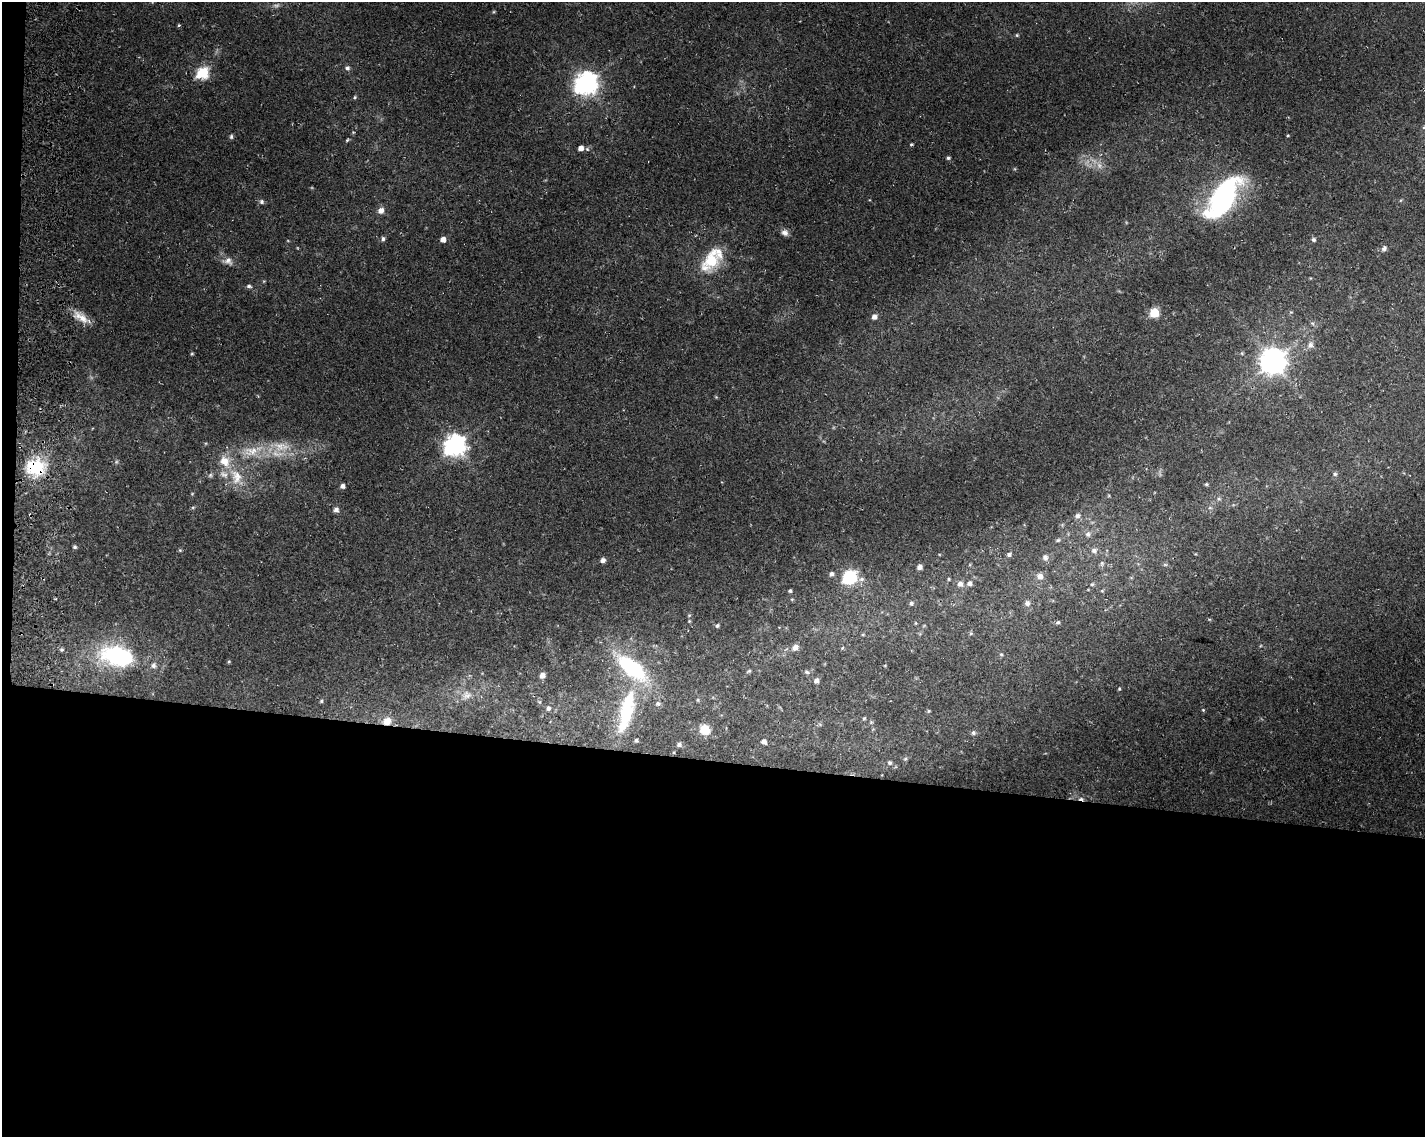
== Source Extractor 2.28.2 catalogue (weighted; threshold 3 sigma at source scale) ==
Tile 10 of 3 x 4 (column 1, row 4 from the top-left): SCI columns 343-1765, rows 3-1137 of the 4897 x 4553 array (HDU 1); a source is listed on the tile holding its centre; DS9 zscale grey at full resolution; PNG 1427 x 1139 px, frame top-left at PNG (2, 2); no overlay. Shown black and unused: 34% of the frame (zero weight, under 3 of 4 exposures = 4% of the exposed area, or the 3 px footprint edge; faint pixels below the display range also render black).
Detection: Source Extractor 2.28.2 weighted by HDU 2 'WHT'; one run over the whole footprint, this tile lists its part. Background 0.0362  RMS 0.0051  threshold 0.0228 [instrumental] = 3 sigma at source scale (4.5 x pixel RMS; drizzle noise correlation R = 1.50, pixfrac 1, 0.0396/0.0396 arcsec/px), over >= 5 px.
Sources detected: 105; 2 too faint to see at this stretch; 2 inside a brighter object's white glare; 1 cosmic-ray / hot-pixel residue — not listed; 3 inside a brighter listed object's ellipse — not listed separately; the other 97 listed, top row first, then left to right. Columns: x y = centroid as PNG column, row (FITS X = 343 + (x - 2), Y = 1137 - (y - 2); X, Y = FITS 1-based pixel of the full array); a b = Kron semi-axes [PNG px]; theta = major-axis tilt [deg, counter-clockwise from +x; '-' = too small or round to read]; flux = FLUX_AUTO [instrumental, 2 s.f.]
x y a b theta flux
179 25 5 4 - 0.51
1017 35 4 4 - 0.56
347 68 7 6 - 1.4
203 73 6 6 - 53
586 83 9 8 - 370
355 97 5 4 - 0.62
231 136 6 5 - 0.85
347 140 5 3 - 0.58
911 144 4 3 - 0.59
581 148 5 5 - 3.2
948 158 5 4 - 0.88
1222 198 56 21 50 75
261 202 6 6 - 1.2
381 211 7 6 - 2.9
785 232 8 8 - 2.2
383 239 5 5 - 1.1
443 239 5 5 - 3.1
1314 239 5 5 - 1
1384 248 9 6 52 1.4
711 260 28 16 60 21
228 261 14 11 -18 3.4
249 286 6 5 - 1.1
1154 313 5 5 - 29
81 317 25 10 -33 6.4
874 317 6 6 - 2.4
1310 345 9 7 68 2
192 354 5 3 - 0.48
1273 361 9 8 - 550
716 397 4 4 - 0.44
455 445 8 7 - 320
281 446 26 13 -3 11
251 451 23 13 1 11
36 467 21 19 -4 22
1335 474 6 5 - 0.89
210 475 6 5 - 0.91
236 477 24 15 -78 11
1206 484 5 4 - 0.6
342 486 4 4 - 1.8
1219 499 5 5 - 0.86
193 507 6 4 19 0.58
1210 508 6 4 -18 0.72
336 510 6 6 - 1.8
1077 516 7 6 - 1.4
1088 534 8 7 - 1.6
1058 540 5 4 - 0.63
75 547 5 4 - 0.77
180 550 5 4 - 0.55
1094 550 7 7 - 1.7
1009 554 6 5 - 1.3
1045 557 7 7 - 1.8
603 560 6 5 - 1.9
1102 563 7 5 79 0.94
1165 565 6 4 -19 0.69
919 567 5 5 - 1.8
832 574 5 5 - 1.4
1040 576 8 8 - 2.9
850 577 8 7 - 50
862 579 7 5 16 1.3
948 579 5 3 - 0.52
969 583 6 6 - 1.8
960 584 7 6 - 2.4
1092 584 6 4 42 0.71
790 591 4 3 - 0.82
911 603 5 5 - 1
1027 603 7 7 - 1.8
689 615 5 5 - 0.55
1058 622 5 5 - 0.88
717 626 5 4 - 0.91
971 633 5 5 - 0.61
795 647 7 6 - 2.7
842 648 5 3 - 0.43
1001 654 5 3 - 0.55
118 656 42 23 -12 51
229 661 5 3 - 0.45
632 668 32 14 -39 45
749 671 7 4 35 0.7
807 672 8 5 -27 0.95
542 675 6 6 - 2.6
816 680 5 5 - 1.8
1119 689 5 4 - 0.56
467 695 13 10 13 4.1
698 700 6 3 -73 0.54
321 701 5 4 - 0.6
628 703 35 14 67 25
658 703 7 6 - 1.3
548 708 7 6 - 1.5
1203 710 4 4 - 0.47
929 711 5 3 - 0.47
864 718 5 4 - 0.54
387 721 9 8 - 4.9
705 730 8 7 - 12
973 733 7 6 - 1.1
636 740 4 4 - 0.96
764 741 5 4 - 2.6
679 744 6 5 - 1.2
905 759 5 3 - 0.61
889 763 6 5 - 0.99
Overlapping masked pixels (flux is a lower limit): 2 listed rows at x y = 36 467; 387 721